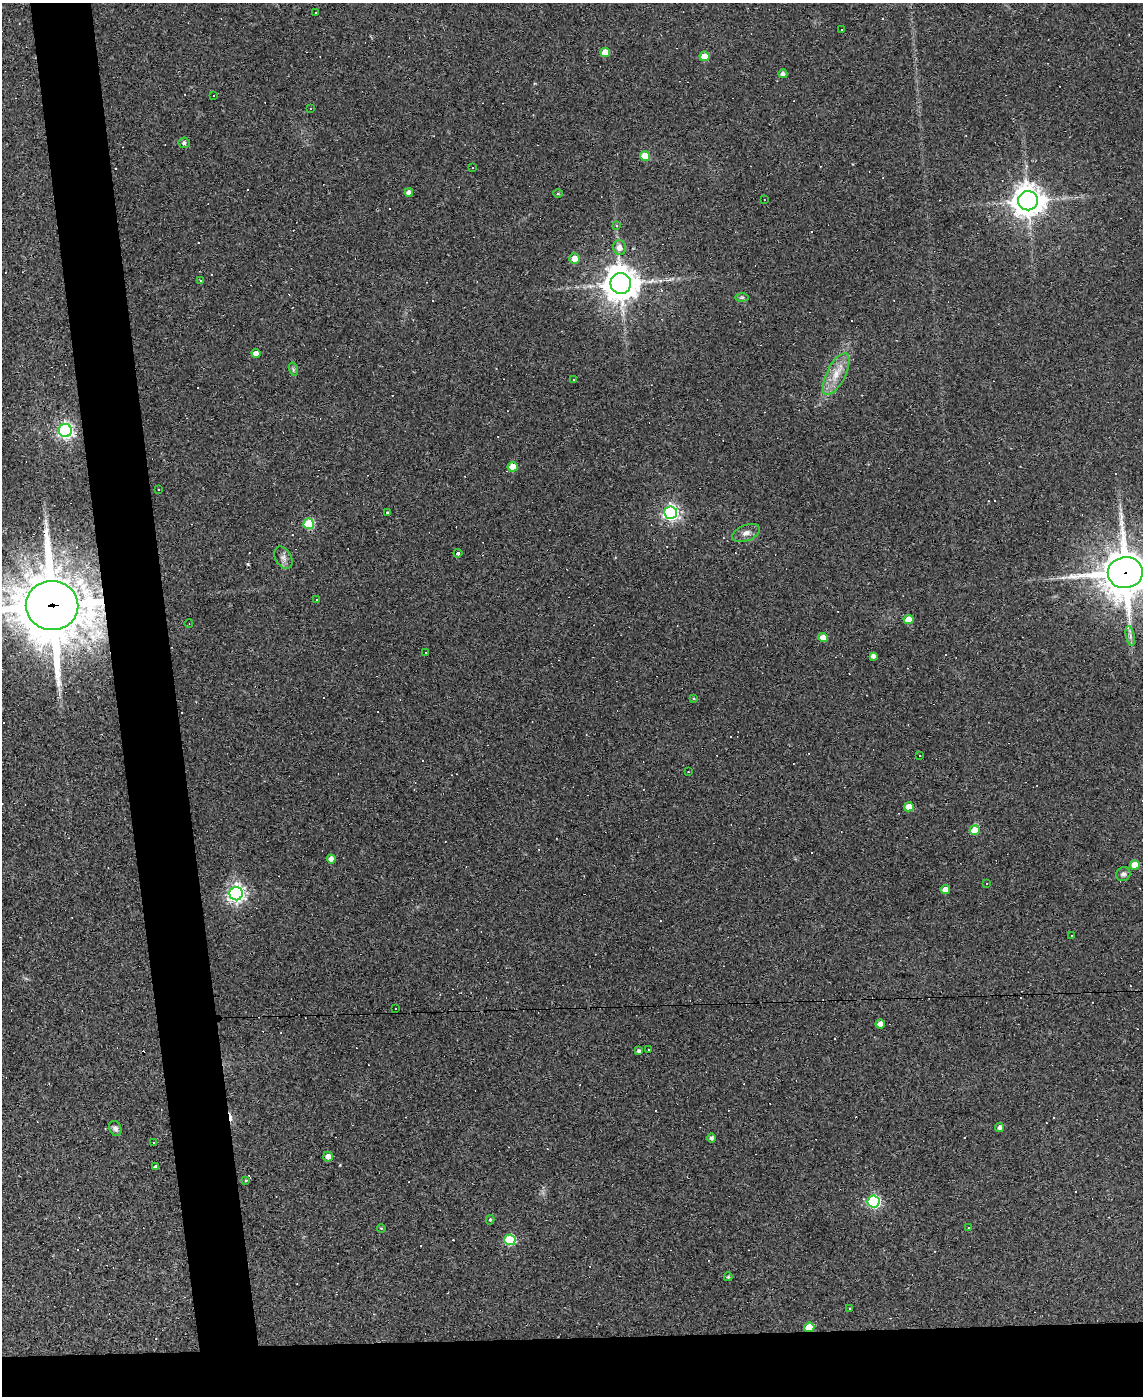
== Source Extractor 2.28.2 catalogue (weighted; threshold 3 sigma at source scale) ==
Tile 11 of 4 x 3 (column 3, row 3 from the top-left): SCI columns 2283-3423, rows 231-1624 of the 4564 x 4539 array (HDU 1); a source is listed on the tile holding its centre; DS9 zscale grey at full resolution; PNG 1145 x 1398 px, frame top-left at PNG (2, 3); each listed source drawn as its Kron ellipse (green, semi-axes under 4 px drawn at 4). Shown black and unused: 9% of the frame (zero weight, under 2 of 3 exposures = <1% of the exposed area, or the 3 px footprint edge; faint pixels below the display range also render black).
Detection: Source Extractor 2.28.2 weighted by HDU 2 'WHT'; one run over the whole footprint, this tile lists its part. Background 0.0835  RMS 0.0074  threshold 0.0335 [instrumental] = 3 sigma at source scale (4.5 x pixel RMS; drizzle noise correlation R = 1.50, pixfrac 1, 0.05/0.05 arcsec/px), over >= 5 px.
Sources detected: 134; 61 cosmic-ray / hot-pixel residue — neither listed nor drawn; the other 73 listed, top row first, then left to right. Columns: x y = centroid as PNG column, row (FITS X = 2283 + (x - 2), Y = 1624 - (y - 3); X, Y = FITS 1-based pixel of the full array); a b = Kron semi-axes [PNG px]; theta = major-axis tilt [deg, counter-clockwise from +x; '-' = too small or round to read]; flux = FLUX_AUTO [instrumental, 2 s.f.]
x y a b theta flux
316 13 2 2 - 0.51
841 29 3 3 - 10
605 52 5 4 - 12
704 56 5 5 - 13
783 74 4 4 - 2.4
213 95 3 3 - 2.8
310 109 2 2 - 0.51
184 143 5 5 - 1.8
645 156 5 5 - 22
472 168 3 2 - 0.63
409 192 4 4 - 3.5
558 194 5 3 - 0.73
764 200 2 2 - 0.44
1028 201 10 9 - 1100
617 225 4 3 - 0.98
620 247 7 6 - 5.1
575 259 5 5 - 7.2
200 281 3 2 - 0.77
621 283 10 10 - 1500
742 297 7 4 0 1.3
256 353 4 4 - 5
293 369 7 4 -72 1.2
836 374 23 9 63 12
573 379 3 2 - 0.49
65 430 6 6 - 240
513 467 5 4 - 15
159 489 3 2 - 0.75
387 512 3 3 - 5.8
671 513 6 6 - 220
309 524 5 5 - 45
746 533 15 8 21 4.4
458 553 4 3 - 1.2
283 558 12 8 -60 3.5
1125 573 17 15 9 2900
316 600 3 2 - 0.49
52 606 26 24 -6 5900
908 620 5 4 - 10
189 624 4 3 - 0.52
1130 636 10 4 -78 2.5
823 638 5 4 - 13
426 652 2 2 - 0.44
873 656 4 4 - 2.9
694 698 3 3 - 0.83
920 756 3 2 - 0.74
688 772 2 2 - 0.39
909 807 5 4 - 10
975 830 5 4 - 16
331 859 4 4 - 4.2
1135 865 5 4 - 13
1123 874 7 6 - 2.4
987 884 3 2 - 0.5
945 890 4 4 - 5.7
236 894 7 6 - 300
1072 936 3 2 - 0.52
396 1009 2 2 - 0.53
880 1024 4 4 - 4.4
648 1049 2 2 - 0.66
639 1051 3 3 - 1.5
1000 1127 4 4 - 2.5
115 1128 8 6 -65 2.6
712 1138 4 4 - 2
154 1142 3 2 - 0.72
328 1157 5 5 - 4.2
156 1167 4 4 - 2.6
246 1180 4 3 - 0.69
874 1202 6 6 - 110
490 1220 5 4 - 1.1
968 1227 3 2 - 0.7
381 1228 4 3 - 0.57
510 1240 5 5 - 55
728 1277 4 4 - 1.1
850 1309 3 2 - 0.65
809 1327 5 4 - 17
Overlapping masked pixels (flux is a lower limit): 4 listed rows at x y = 671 513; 1125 573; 52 606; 809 1327
Isophote crosses this tile's border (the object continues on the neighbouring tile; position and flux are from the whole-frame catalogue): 2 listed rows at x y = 1125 573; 52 606